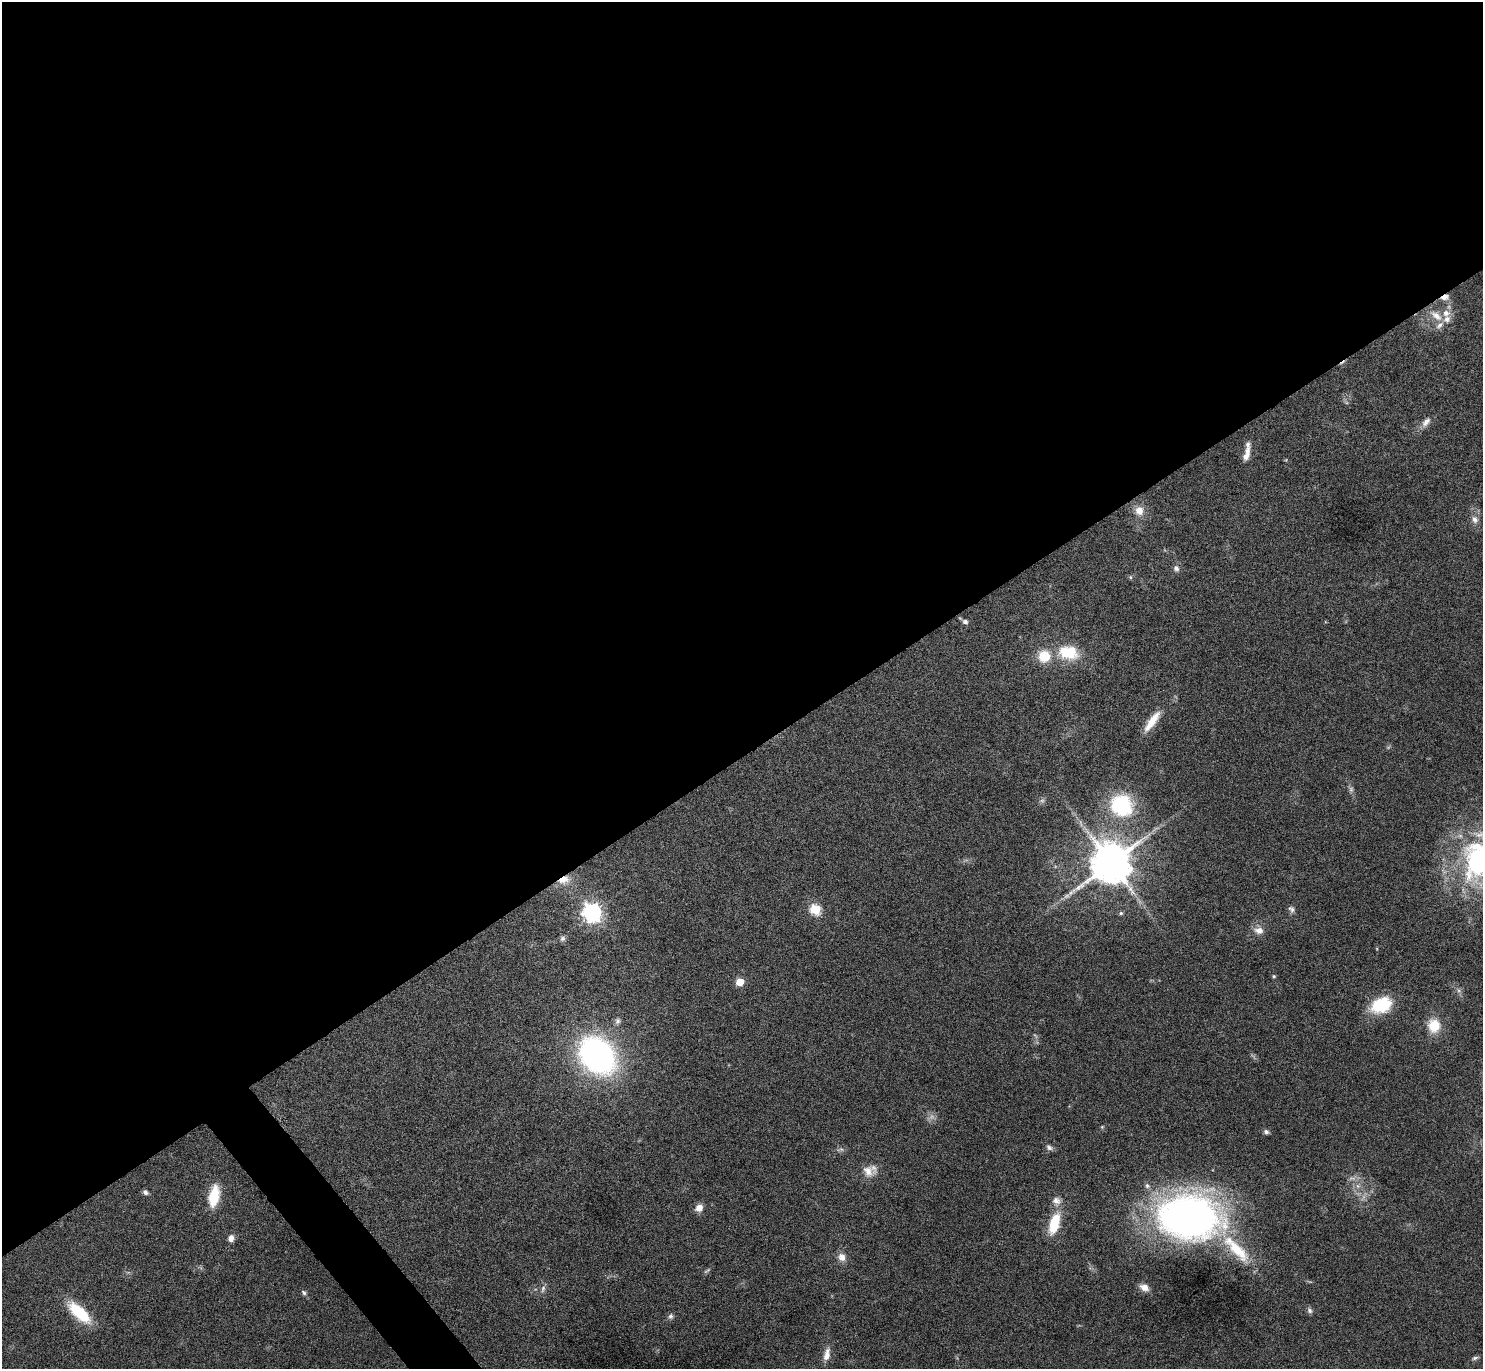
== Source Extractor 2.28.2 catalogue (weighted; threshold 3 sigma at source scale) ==
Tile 2 of 4 x 4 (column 2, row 1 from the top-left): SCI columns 1493-2973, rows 4279-5645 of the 5947 x 5942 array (HDU 1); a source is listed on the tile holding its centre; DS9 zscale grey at full resolution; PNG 1485 x 1371 px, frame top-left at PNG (2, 2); no overlay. Shown black and unused: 56% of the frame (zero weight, under 4 of 8 exposures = <1% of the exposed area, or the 3 px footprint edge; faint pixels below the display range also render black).
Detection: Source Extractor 2.28.2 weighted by HDU 2 'WHT'; one run over the whole footprint, this tile lists its part. Background 0.0651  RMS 0.005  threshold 0.0203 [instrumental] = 3 sigma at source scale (4.09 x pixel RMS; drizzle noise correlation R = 1.36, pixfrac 0.8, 0.05/0.05 arcsec/px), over >= 5 px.
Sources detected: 65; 8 too faint to see at this stretch — not listed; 5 inside a brighter listed object's ellipse — not listed separately; the other 52 listed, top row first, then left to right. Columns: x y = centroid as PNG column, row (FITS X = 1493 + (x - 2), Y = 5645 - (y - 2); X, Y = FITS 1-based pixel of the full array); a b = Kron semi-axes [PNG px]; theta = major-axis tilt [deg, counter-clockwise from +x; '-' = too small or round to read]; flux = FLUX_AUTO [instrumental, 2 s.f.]
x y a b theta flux
1445 297 11 6 18 2.9
1436 315 21 9 -36 5.9
1426 422 16 8 51 3.2
1247 454 20 7 75 4
1139 511 11 10 - 5.2
1475 519 11 9 -65 2.7
1176 568 9 7 -69 1.9
1131 577 6 4 -90 0.65
965 622 6 5 - 1.5
1068 652 24 16 -10 18
1044 656 11 11 - 13
1152 721 30 9 54 8.7
1351 789 8 6 76 1.2
1121 805 31 29 -42 36
1479 860 60 43 82 110
1111 863 12 11 - 2000
564 880 15 9 18 6
815 909 6 6 - 36
1291 909 10 7 -57 1.6
592 912 7 7 - 250
1121 913 6 5 - 0.83
1259 930 13 9 -9 3.9
563 938 7 7 - 1.2
1274 976 5 4 - 0.67
740 982 5 5 - 15
1381 1005 24 16 25 21
617 1021 9 7 77 1.7
1434 1026 15 13 -83 12
597 1055 27 20 -47 190
1102 1127 5 5 - 0.54
1266 1132 7 6 - 1.3
1049 1147 10 7 -33 1.6
868 1171 19 14 -36 6
1352 1178 12 6 -5 2.1
145 1192 7 5 -41 1.3
214 1196 23 10 80 15
1056 1201 12 10 -18 3.2
699 1208 11 9 45 3.5
1189 1217 59 43 -4 250
1054 1223 25 11 73 16
231 1238 8 7 - 2.9
1236 1249 51 14 -46 21
842 1257 11 10 - 3.5
707 1271 12 4 33 0.82
1144 1287 12 8 -25 3.4
543 1289 11 6 78 1.8
304 1293 8 5 -51 1
1309 1310 9 6 -58 1.3
79 1313 27 11 -42 24
670 1316 8 7 - 1.5
827 1354 18 8 76 4.1
1475 1358 9 5 19 1.1
Overlapping masked pixels (flux is a lower limit): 2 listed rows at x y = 1445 297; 564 880
Isophote crosses this tile's border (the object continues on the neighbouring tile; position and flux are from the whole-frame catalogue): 1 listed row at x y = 1479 860